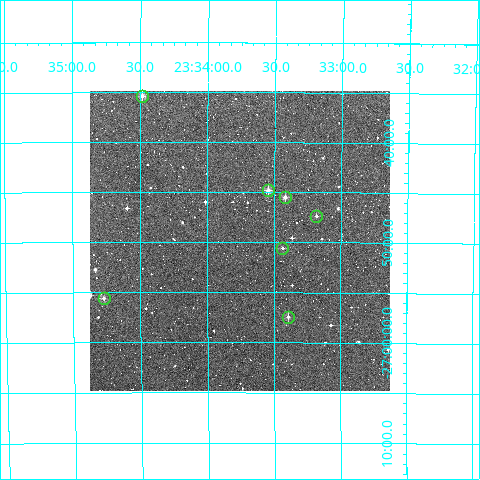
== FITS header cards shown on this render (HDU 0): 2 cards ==
NAXIS1  =                  300
NAXIS2  =                  300

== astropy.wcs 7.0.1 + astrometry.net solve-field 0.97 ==
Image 300 x 300 px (HDU 0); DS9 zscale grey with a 90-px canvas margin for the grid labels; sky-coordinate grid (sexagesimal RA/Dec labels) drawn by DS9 from the SOLVED WCS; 7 Tycho-2 reference stars matched to detected sources circled (green)
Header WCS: RA---TAN/DEC--TAN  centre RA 23:33:45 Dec -26:50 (353.44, -26.83 deg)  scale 6 arcsec/px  FOV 30.0' x 30.0'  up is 0 deg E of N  parity normal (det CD < 0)
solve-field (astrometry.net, Tycho-2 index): VERIFIED the header's WCS against the Tycho-2 star catalogue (verified at 2 index scales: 7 matches each, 0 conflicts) and refined it, rather than solving blind
Solved WCS: RA---TAN-SIP/DEC--TAN-SIP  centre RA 23:33:45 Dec -26:50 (353.44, -26.83 deg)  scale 6 arcsec/px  FOV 30.0' x 30.0'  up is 0 deg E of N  parity normal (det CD < 0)
The solver's refit moves the header's centre by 1.7 arcsec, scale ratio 1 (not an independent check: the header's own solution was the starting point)
Tycho-2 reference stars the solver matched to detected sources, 7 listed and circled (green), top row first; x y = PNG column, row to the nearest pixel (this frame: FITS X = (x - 90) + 1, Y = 300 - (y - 93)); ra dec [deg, ICRS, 3 dp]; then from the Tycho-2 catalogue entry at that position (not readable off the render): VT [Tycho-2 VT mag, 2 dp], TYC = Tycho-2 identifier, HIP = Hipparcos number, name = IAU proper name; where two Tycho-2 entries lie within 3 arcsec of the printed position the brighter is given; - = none
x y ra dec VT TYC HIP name
142 98 353.621 -26.589 10.47 6983-698-1 - -
268 192 353.386 -26.747 10.80 6983-895-1 - -
285 199 353.355 -26.758 10.98 6983-1076-1 - -
316 218 353.296 -26.789 12.23 6983-164-1 - -
282 250 353.359 -26.843 11.92 6983-1044-1 - -
104 300 353.693 -26.927 11.49 6983-985-1 - -
288 319 353.349 -26.957 11.30 6983-931-1 - -